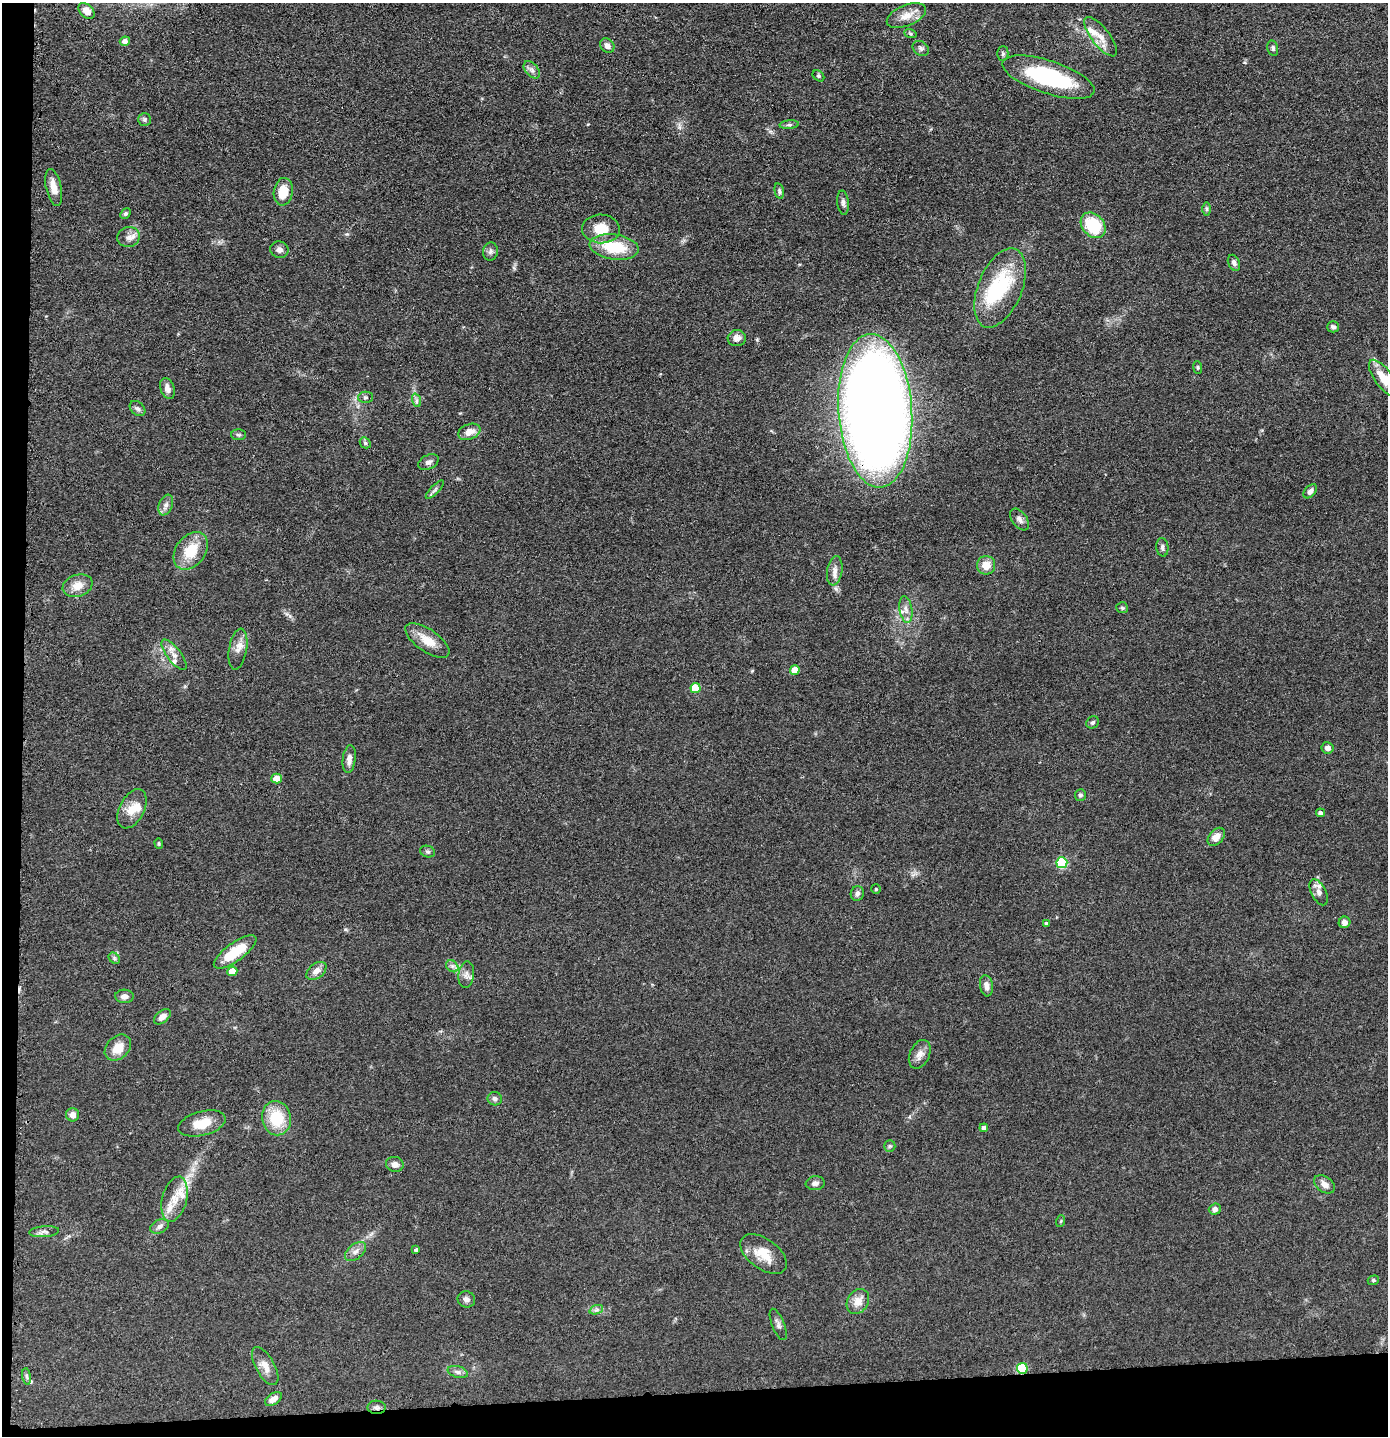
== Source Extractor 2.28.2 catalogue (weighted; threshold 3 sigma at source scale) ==
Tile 7 of 3 x 3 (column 1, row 3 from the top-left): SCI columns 71-1456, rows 13-1446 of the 4299 x 4322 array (HDU 1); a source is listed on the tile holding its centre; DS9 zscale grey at full resolution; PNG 1390 x 1438 px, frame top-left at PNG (2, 3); each listed source drawn as its Kron ellipse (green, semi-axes under 4 px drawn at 4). Shown black and unused: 5% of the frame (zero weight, under 3 of 4 exposures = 2% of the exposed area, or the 3 px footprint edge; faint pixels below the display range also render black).
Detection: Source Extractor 2.28.2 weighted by HDU 2 'WHT'; one run over the whole footprint, this tile lists its part. Background 0.0726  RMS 0.0063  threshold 0.0285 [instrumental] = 3 sigma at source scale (4.5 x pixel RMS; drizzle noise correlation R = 1.50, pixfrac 1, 0.05/0.05 arcsec/px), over >= 5 px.
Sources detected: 122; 1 inside a brighter object's white glare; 1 cosmic-ray / hot-pixel residue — neither listed nor drawn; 8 inside a brighter listed object's ellipse — not listed separately; the other 112 listed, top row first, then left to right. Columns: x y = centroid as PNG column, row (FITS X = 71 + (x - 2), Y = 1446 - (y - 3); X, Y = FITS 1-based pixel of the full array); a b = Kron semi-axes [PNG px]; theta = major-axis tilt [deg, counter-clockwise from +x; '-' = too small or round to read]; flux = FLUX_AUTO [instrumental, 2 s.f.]
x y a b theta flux
87 11 9 6 -43 3.6
906 16 21 10 22 7.9
910 33 6 4 -19 0.91
1101 37 24 9 -52 7.2
125 41 5 4 - 2.8
607 46 8 6 -47 3.1
921 48 9 7 -37 1.7
1273 48 8 5 -77 1.4
1003 54 7 5 89 1.4
532 70 10 6 -48 2.3
818 76 6 4 -40 1
1048 77 48 16 -18 67
144 120 6 6 - 1.5
789 125 10 4 5 1.2
54 187 19 7 -77 6.8
779 191 8 4 -78 1.3
283 192 14 9 81 12
843 203 12 5 -83 2.1
1206 209 6 4 90 1
126 214 6 4 48 1.1
1093 225 14 10 -47 32
601 229 19 14 -3 14
129 237 11 10 - 4.1
614 247 25 12 -8 25
279 250 9 8 - 2.6
490 251 9 7 79 2.1
1234 263 8 5 -65 2
1000 288 42 22 67 47
1333 327 6 5 - 1.8
737 338 9 8 - 3.4
1198 368 6 4 -83 0.86
1384 378 22 9 -54 11
167 388 11 7 -72 3.7
365 397 7 5 1 1.3
416 400 7 4 -72 1.2
137 409 9 6 -43 1.9
875 411 77 37 -86 1200
469 432 11 7 21 5.3
238 435 7 5 -2 1.2
365 443 6 5 - 1.1
428 462 11 7 27 2.5
435 490 12 3 45 1.3
1310 491 8 5 46 2.4
166 505 11 6 67 2.8
1020 519 12 7 -53 2.9
1162 547 9 6 -84 1.9
191 551 21 14 53 18
986 565 9 9 - 7.5
835 571 15 7 80 4.1
78 586 15 11 20 7.2
1122 608 6 5 - 0.93
906 609 13 6 -81 3.7
427 640 25 11 -35 11
238 649 21 9 80 5.4
174 655 18 7 -53 4.6
795 670 5 5 - 12
696 688 5 5 - 20
1093 722 6 5 - 1.2
1328 748 6 5 - 3
349 759 14 6 82 3.5
277 779 5 5 - 11
1080 795 6 5 - 1.4
132 809 21 12 63 9.2
1320 813 4 4 - 2
1216 837 10 7 49 5.7
159 843 5 4 - 0.77
427 851 7 5 -18 1.3
1062 863 5 5 - 47
876 889 5 5 - 0.83
1319 892 14 7 -62 3.3
857 893 7 6 - 2.3
1344 922 6 5 - 3.2
1046 923 4 3 - 1.2
235 952 25 9 36 20
114 958 6 5 - 1.2
452 966 7 5 -44 1.7
232 971 5 4 - 10
316 971 11 7 39 4.6
466 974 13 7 83 3.3
986 986 11 6 -81 3.6
124 996 9 6 -3 3.2
162 1017 10 6 38 3.6
118 1048 15 11 44 8.9
920 1054 15 10 65 4.7
495 1099 7 6 - 1.9
73 1115 6 6 - 3.5
276 1118 17 14 -80 23
202 1123 24 12 14 12
984 1128 4 4 - 2.2
890 1146 6 5 - 1.1
395 1164 9 7 -16 3.3
815 1183 9 7 6 2.3
1325 1184 11 7 -35 3.9
175 1199 23 12 76 10
1215 1209 6 5 - 2.6
1061 1221 6 3 71 0.68
159 1226 10 6 26 2.5
44 1232 15 5 5 2.4
416 1249 3 3 - 1
355 1251 12 7 39 3.3
763 1254 27 15 -36 13
1373 1280 6 4 21 0.92
466 1299 9 8 - 2.5
858 1301 13 10 58 6.3
596 1310 7 4 18 1.6
778 1324 17 6 -68 2.3
265 1366 21 9 -60 6
1022 1368 5 5 - 41
458 1372 10 5 -16 2.3
27 1376 8 4 -81 1.2
273 1399 9 5 32 4.6
377 1407 9 7 -2 2
Overlapping masked pixels (flux is a lower limit): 3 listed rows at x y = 875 411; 1022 1368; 377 1407
Isophote crosses this tile's border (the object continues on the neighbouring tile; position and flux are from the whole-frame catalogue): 1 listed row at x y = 1384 378